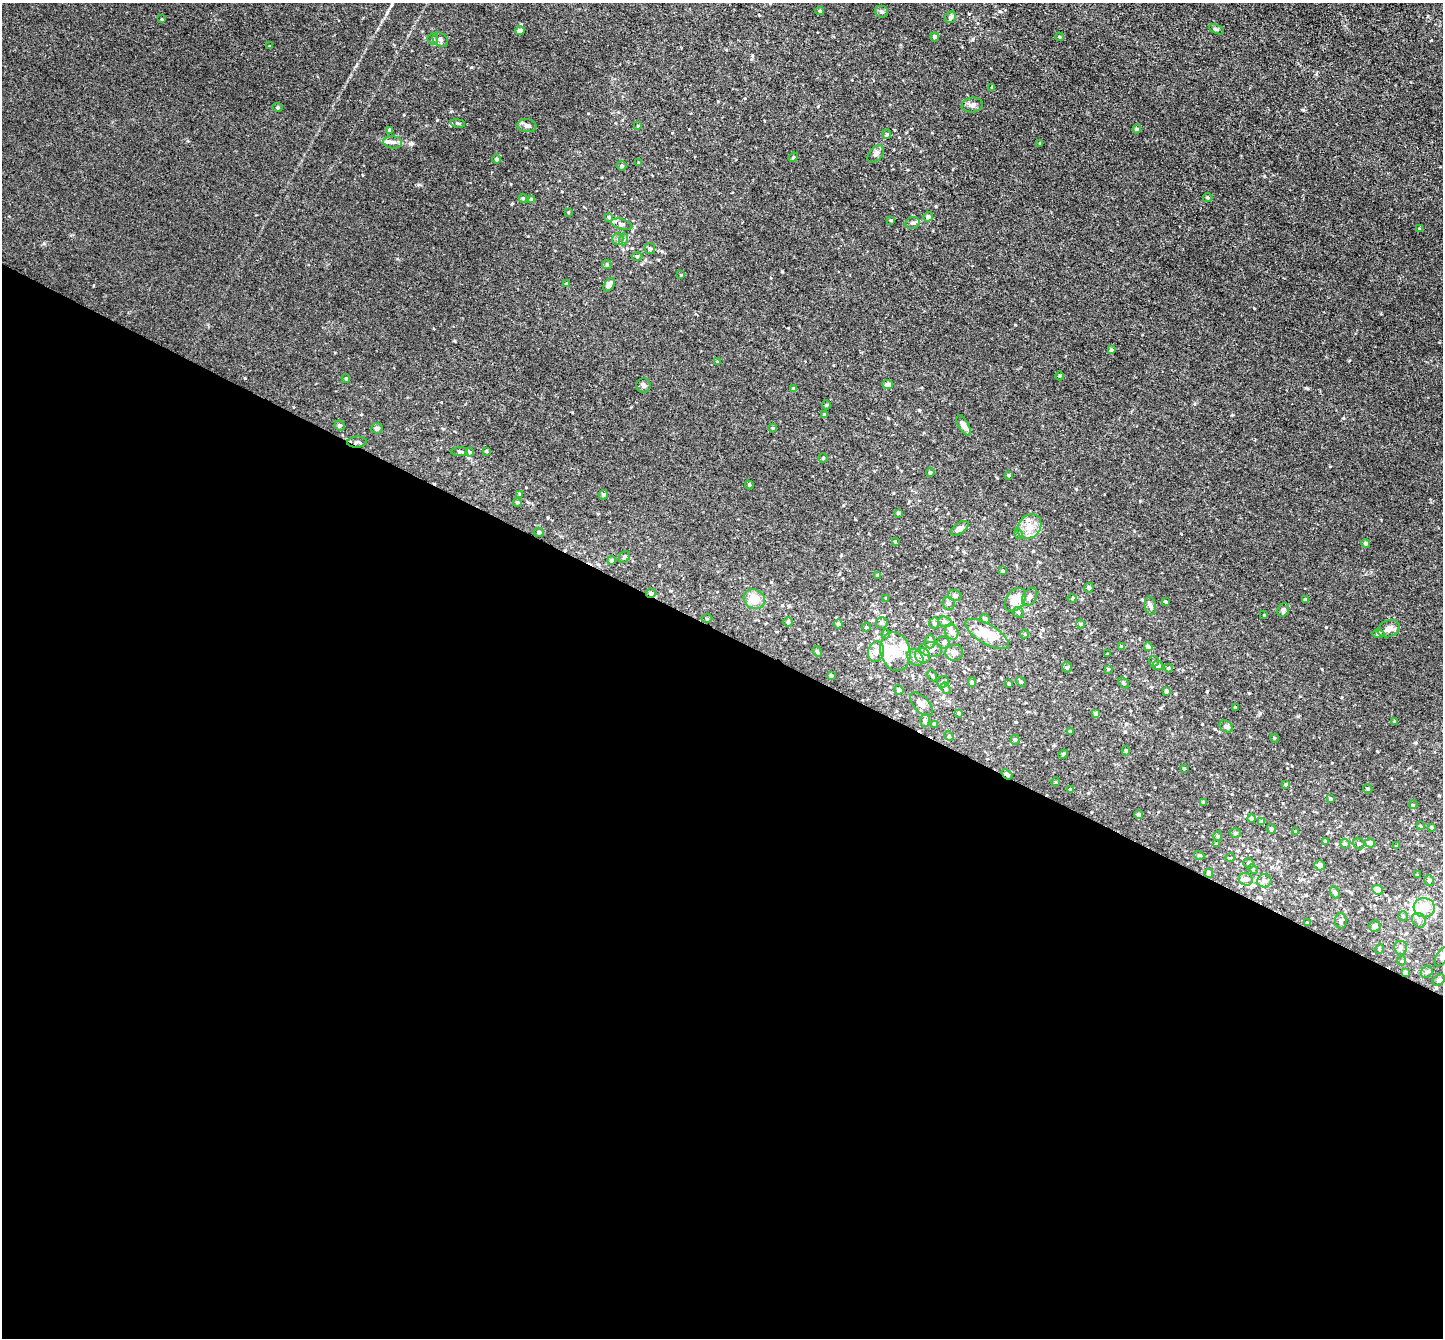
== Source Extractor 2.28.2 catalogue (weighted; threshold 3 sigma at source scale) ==
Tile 14 of 4 x 4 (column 2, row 4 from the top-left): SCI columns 1451-2891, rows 294-1629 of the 5783 x 5794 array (HDU 1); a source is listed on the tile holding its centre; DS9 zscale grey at full resolution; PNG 1445 x 1340 px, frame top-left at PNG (2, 3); each listed source drawn as its Kron ellipse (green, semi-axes under 4 px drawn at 4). Shown black and unused: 53% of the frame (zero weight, under 3 of 4 exposures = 2% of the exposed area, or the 3 px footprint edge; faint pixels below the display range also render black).
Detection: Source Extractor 2.28.2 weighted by HDU 2 'WHT'; one run over the whole footprint, this tile lists its part. Background 0.0185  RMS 0.0043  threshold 0.0194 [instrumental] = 3 sigma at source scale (4.5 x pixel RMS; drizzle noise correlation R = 1.50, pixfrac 1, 0.05/0.05 arcsec/px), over >= 5 px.
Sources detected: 217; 3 inside a brighter object's white glare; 1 cosmic-ray / hot-pixel residue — neither listed nor drawn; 13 inside a brighter listed object's ellipse — not listed separately; the other 200 listed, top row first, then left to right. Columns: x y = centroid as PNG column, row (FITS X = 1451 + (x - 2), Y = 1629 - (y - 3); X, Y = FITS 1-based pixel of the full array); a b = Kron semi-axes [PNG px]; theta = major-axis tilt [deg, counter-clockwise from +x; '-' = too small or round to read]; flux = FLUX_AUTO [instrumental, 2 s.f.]
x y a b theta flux
820 11 4 4 - 0.59
882 12 6 6 - 0.9
950 17 6 5 - 1.2
162 19 4 3 - 0.31
1216 29 8 4 -26 0.67
520 30 4 4 - 1.9
935 37 4 4 - 1.4
1059 37 4 3 - 0.52
433 39 6 5 - 0.7
440 40 8 6 -38 1.3
270 46 3 2 - 0.39
992 87 3 3 - 0.46
972 105 10 7 7 1.8
278 107 5 4 - 0.54
458 123 7 3 -8 0.62
527 126 9 6 -7 1.5
638 126 4 3 - 0.36
1137 129 4 4 - 0.43
390 130 3 3 - 0.84
887 134 5 4 - 0.51
393 142 9 6 -5 1.5
1040 144 3 3 - 0.56
876 154 10 6 48 1.7
793 157 5 4 - 0.5
496 159 5 4 - 1
638 163 3 3 - 0.38
622 166 5 4 - 0.69
1207 197 5 4 - 0.61
523 199 4 3 - 0.6
531 200 4 4 - 1.5
568 212 3 3 - 0.42
609 217 4 4 - 0.64
928 217 5 4 - 1.1
891 220 3 3 - 0.53
913 223 7 6 - 1.3
622 224 11 5 -14 1.2
1419 229 4 3 - 0.39
618 239 6 5 - 0.89
624 239 6 4 71 0.67
650 248 6 5 - 0.74
637 256 5 3 - 0.5
607 265 5 4 - 0.48
681 275 4 2 - 0.26
567 283 3 3 - 0.52
609 285 7 4 57 3
1111 350 4 4 - 0.93
717 361 4 3 - 0.28
1060 376 4 3 - 0.41
346 378 4 4 - 0.52
888 384 5 4 - 2
644 385 7 7 - 0.91
794 389 4 3 - 0.77
826 405 4 4 - 0.5
824 415 4 3 - 0.48
340 425 5 5 - 0.98
964 425 11 5 -60 2.4
377 428 6 5 - 1.2
773 428 4 4 - 0.47
357 442 10 5 3 1.1
486 451 4 4 - 0.5
460 452 8 4 2 0.8
470 452 4 4 - 0.45
823 458 5 4 - 0.54
930 473 5 4 - 0.69
1008 475 4 3 - 0.47
749 485 4 4 - 0.5
520 494 4 4 - 0.58
603 495 5 4 - 0.84
517 502 4 4 - 0.62
898 513 3 3 - 0.55
1029 527 13 11 49 4.5
959 528 10 5 34 1.6
539 532 5 4 - 1.1
1019 534 5 3 - 0.4
895 542 4 2 - 0.29
1366 543 4 4 - 1
624 557 6 5 - 0.65
611 560 4 4 - 1.1
1003 571 4 4 - 0.49
877 575 3 3 - 0.52
1089 588 5 4 - 0.56
651 593 5 4 - 0.88
955 595 7 5 -15 1.2
1030 597 10 6 58 1.8
886 598 3 3 - 0.27
1072 598 4 3 - 0.33
754 599 11 9 -28 7.7
1305 599 4 3 - 0.56
1015 600 13 9 52 7.1
1166 602 3 3 - 0.53
949 603 7 6 - 1.3
1150 606 9 5 -81 1.1
1283 610 7 5 64 0.93
1018 612 6 5 - 0.86
1264 615 3 3 - 0.28
707 619 5 3 - 0.45
985 619 5 4 - 0.69
788 622 4 4 - 0.6
944 622 7 5 -4 0.85
882 623 6 5 - 1
934 623 5 5 - 1
838 624 4 4 - 1.5
1080 624 5 3 - 0.4
866 627 4 3 - 0.52
1389 628 11 8 22 2.5
952 632 8 6 -65 2.2
886 634 4 4 - 0.45
987 634 24 10 -31 8.7
1025 634 5 3 - 0.36
1378 634 6 4 1 0.58
930 642 7 5 87 0.94
943 642 6 6 - 0.88
1121 647 4 3 - 0.56
1148 647 4 4 - 2
931 649 11 7 -9 2.1
817 651 6 3 -59 0.44
876 652 10 8 78 2.7
895 652 20 14 -76 8.4
954 653 9 8 - 2.1
1108 654 3 2 - 0.25
923 656 8 7 - 3.2
915 658 9 7 -44 2.3
1154 661 5 5 - 0.65
1158 665 5 4 - 1.1
1067 667 5 5 - 0.75
1168 668 4 4 - 0.39
1108 669 4 4 - 0.41
932 675 6 4 -61 0.64
831 676 4 3 - 0.85
943 682 6 5 - 0.79
972 682 5 4 - 0.66
1021 682 5 3 - 0.53
1124 683 6 4 -44 0.58
1009 684 3 2 - 0.37
946 688 6 4 -55 0.66
899 690 4 4 - 1.5
1166 691 4 3 - 1
922 704 14 7 -46 2.5
1235 707 3 2 - 0.43
959 713 3 3 - 0.48
1096 714 4 4 - 1.6
925 721 6 5 - 0.76
1395 721 4 3 - 0.4
934 724 4 3 - 1
1226 726 7 5 -32 0.9
1070 731 3 3 - 0.45
949 736 5 4 - 0.47
1274 738 4 3 - 0.31
1015 740 5 4 - 0.71
1126 751 4 3 - 0.61
1063 754 5 4 - 0.61
1184 768 3 2 - 0.39
1007 774 6 3 -36 2.8
1056 782 5 3 - 0.38
1286 784 3 3 - 0.49
1070 789 4 4 - 0.43
1368 789 5 4 - 0.65
1330 798 3 3 - 0.44
1204 802 4 3 - 0.47
1413 805 4 3 - 0.29
1139 815 4 4 - 1.3
1251 819 4 4 - 1.1
1261 822 4 4 - 1.7
1420 826 4 3 - 0.44
1431 827 4 3 - 0.45
1271 829 5 4 - 0.88
1295 831 4 2 - 0.31
1235 833 5 4 - 0.7
1218 836 5 4 - 0.45
1325 841 4 3 - 0.35
1370 843 5 4 - 2.1
1217 844 3 3 - 0.37
1345 844 5 4 - 0.84
1359 844 6 5 - 0.91
1397 846 3 3 - 0.38
1199 855 5 3 - 0.42
1230 858 5 3 - 0.33
1249 863 5 5 - 1
1320 865 5 5 - 1.6
1253 869 5 3 - 0.45
1209 873 4 4 - 1.6
1417 875 4 3 - 0.35
1246 879 7 6 - 1.9
1429 880 5 5 - 0.79
1264 881 7 6 - 1.6
1377 890 5 4 - 3.3
1335 892 6 4 -71 0.94
1424 908 10 9 - 7.4
1403 916 5 5 - 0.51
1419 920 8 6 -54 1.5
1341 921 8 6 -89 1
1307 923 4 3 - 0.45
1375 926 5 5 - 1.5
1401 948 7 6 - 1.7
1379 949 5 3 - 0.38
1442 957 11 5 59 1.2
1402 961 4 4 - 0.43
1405 972 4 3 - 1.3
1427 972 6 5 - 0.79
1439 980 7 4 36 0.71
Overlapping masked pixels (flux is a lower limit): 5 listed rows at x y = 357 442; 651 593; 1007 774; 1209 873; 1405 972
Isophote crosses this tile's border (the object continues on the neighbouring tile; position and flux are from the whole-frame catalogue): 1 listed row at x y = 1442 957
Unlisted compact peaks at least as high as the median listed source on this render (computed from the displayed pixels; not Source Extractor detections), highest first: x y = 1326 627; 245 378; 1000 11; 919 410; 44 243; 1215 729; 411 144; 1431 40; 455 341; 973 39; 1232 415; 718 101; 1377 751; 659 565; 1207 691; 1260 713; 1202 724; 451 111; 752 55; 997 478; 1076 489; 1330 466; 1316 74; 588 113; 1140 501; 1298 716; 759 15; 888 418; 356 66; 662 251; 511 184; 631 407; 771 582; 362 175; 404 115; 672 133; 893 493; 93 286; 548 517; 1033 551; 384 18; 1195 404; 443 429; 397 259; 1265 176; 1381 520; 1322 669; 839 574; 841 555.